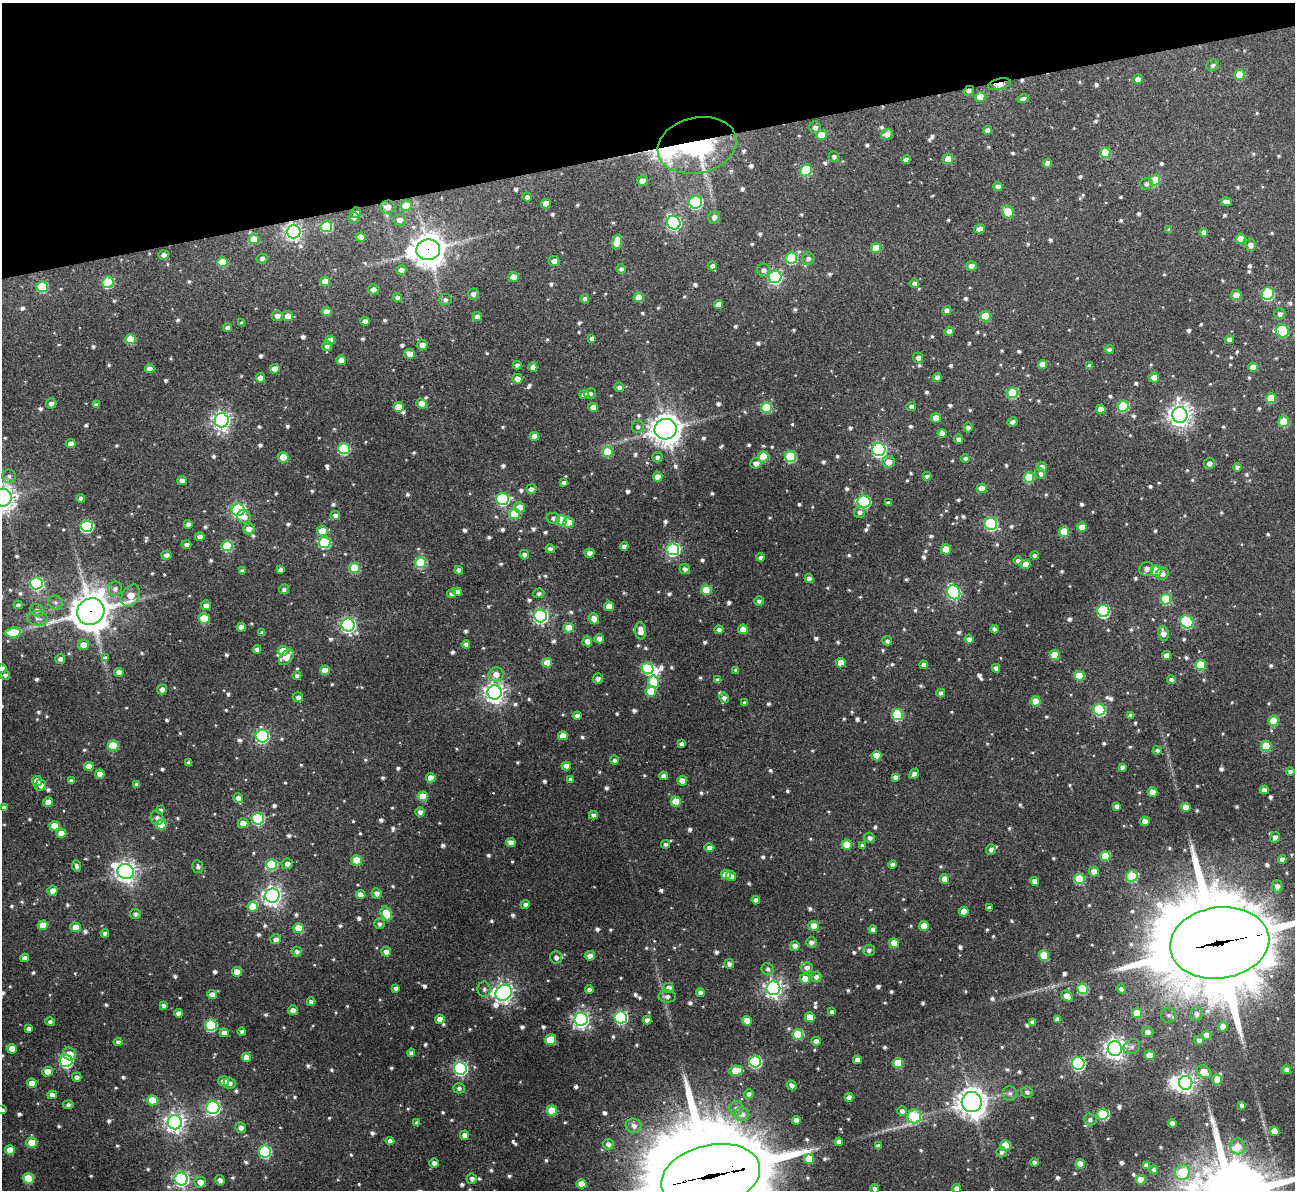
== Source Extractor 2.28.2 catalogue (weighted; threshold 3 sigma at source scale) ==
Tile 3 of 4 x 4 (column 3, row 1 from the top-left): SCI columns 2587-3879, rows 3704-4891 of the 5177 x 5158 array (HDU 1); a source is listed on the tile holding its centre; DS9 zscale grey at full resolution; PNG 1297 x 1192 px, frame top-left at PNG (2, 3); each listed source drawn as its Kron ellipse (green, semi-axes under 4 px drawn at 4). Shown black and unused: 12% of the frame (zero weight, under 3 of 4 exposures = <1% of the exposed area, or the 3 px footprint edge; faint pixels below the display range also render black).
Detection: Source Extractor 2.28.2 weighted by HDU 2 'WHT'; one run over the whole footprint, this tile lists its part. Background 0.162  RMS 0.0078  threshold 0.0349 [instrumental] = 3 sigma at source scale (4.5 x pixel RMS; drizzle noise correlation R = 1.50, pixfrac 1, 0.05/0.05 arcsec/px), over >= 5 px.
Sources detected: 992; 3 inside a brighter object's white glare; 3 cosmic-ray / hot-pixel residue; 1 long thin detection or spike segment (spike, bleed or trail) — neither listed nor drawn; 9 inside a brighter listed object's ellipse — not listed separately; of the other 976, all 500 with FLUX_AUTO >= 2.18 (the completeness limit of this list) listed and drawn (476 fainter detections not listed), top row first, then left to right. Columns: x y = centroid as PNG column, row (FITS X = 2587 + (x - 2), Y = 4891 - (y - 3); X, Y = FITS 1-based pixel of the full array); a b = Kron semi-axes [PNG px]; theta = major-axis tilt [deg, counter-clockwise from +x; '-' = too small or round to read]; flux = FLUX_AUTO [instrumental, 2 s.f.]
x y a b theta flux
1213 65 6 5 - 2.2
1239 75 5 5 - 17
1138 79 5 4 - 4.1
999 84 11 5 13 9.3
969 91 5 4 - 2.8
980 97 5 5 - 14
1023 99 5 4 - 3.4
815 127 6 5 - 3
987 130 4 4 - 3.9
887 134 6 5 - 6.1
821 135 5 5 - 17
697 145 40 28 12 140
1105 153 5 5 - 24
834 157 5 5 - 2.5
906 159 4 4 - 3.1
948 159 5 5 - 15
1047 163 4 4 - 4.6
806 170 6 5 - 41
1155 180 5 5 - 36
642 181 5 5 - 6.7
1146 184 6 6 - 2.7
998 186 4 4 - 3.5
527 197 4 4 - 2.7
696 202 6 6 - 87
1226 202 5 4 - 4.2
546 204 5 4 - 9.1
406 206 5 5 - 18
388 207 7 6 - 5.7
356 212 5 5 - 2.9
1008 212 6 5 - 20
714 217 6 6 - 4.1
354 218 5 5 - 2.2
399 220 6 6 - 4.4
674 223 7 6 - 170
326 227 6 5 - 54
980 229 5 4 - 5.4
1169 230 4 4 - 2.2
294 232 7 6 - 300
1204 232 4 4 - 3.9
361 237 5 4 - 8.7
254 239 5 5 - 16
1240 239 5 5 - 9.4
617 242 7 5 75 14
1251 245 6 5 - 4.6
876 248 5 5 - 18
428 250 12 10 8 1300
164 255 5 4 - 3.3
791 258 6 5 - 49
262 259 5 4 - 2.5
808 259 6 6 - 3
554 261 5 5 - 4.6
223 262 5 5 - 17
712 266 4 4 - 2.5
971 266 5 5 - 3.9
621 269 4 4 - 2.5
401 270 5 5 - 4.4
764 270 6 6 - 3.3
513 277 5 5 - 8.3
775 277 6 6 - 130
325 281 5 4 - 8.4
108 282 6 5 - 44
914 283 4 4 - 2.2
42 287 5 5 - 45
373 289 5 5 - 4.6
473 294 5 5 - 3.2
1268 294 6 6 - 82
1236 295 5 5 - 8.7
639 297 5 5 - 12
397 298 4 4 - 2.7
585 299 4 4 - 2.5
445 300 6 6 - 2.3
719 304 5 4 - 6.3
947 311 4 4 - 4.8
327 312 5 4 - 7.4
1280 314 5 5 - 3.2
277 316 5 5 - 4.2
288 316 5 5 - 7.4
985 316 5 5 - 27
477 317 5 4 - 4.8
365 321 4 4 - 3.9
242 323 4 4 - 2.3
228 328 4 4 - 3.1
949 331 5 4 - 4.3
1282 331 7 6 - 49
131 339 5 5 - 25
592 339 4 4 - 3.1
330 340 5 4 - 7.8
1229 340 4 4 - 3.7
422 345 5 5 - 6.2
327 346 5 5 - 2.7
1109 350 4 4 - 2.6
409 354 5 5 - 6.7
918 358 5 5 - 3.4
341 360 5 5 - 6.2
1042 364 4 4 - 7.9
517 365 4 4 - 3.1
1090 366 4 4 - 2.8
533 367 5 4 - 3.9
1253 367 5 4 - 7.7
150 368 5 4 - 4.8
275 369 5 4 - 7
937 377 4 4 - 4
1154 377 5 5 - 8
260 378 4 4 - 6.2
517 379 5 5 - 5.8
619 387 5 4 - 3.1
590 393 6 5 - 2.3
1012 393 5 5 - 40
584 395 5 4 - 4.6
1271 398 5 5 - 19
51 404 5 5 - 3.6
422 404 5 4 - 7.1
96 405 4 4 - 3.1
911 406 5 4 - 3.3
1123 406 5 5 - 44
398 407 5 5 - 16
593 407 5 4 - 7
766 408 5 5 - 37
1101 409 4 4 - 7.1
1180 415 8 7 - 610
936 418 5 5 - 11
222 420 7 7 - 320
1012 422 5 4 - 2.6
1284 422 5 5 - 30
638 427 6 6 - 2.5
968 427 5 4 - 3.1
666 429 11 10 - 990
942 433 4 4 - 4.7
534 436 5 4 - 7.5
959 439 4 4 - 3
71 444 5 4 - 4.8
344 449 6 5 - 58
879 449 6 6 - 190
608 452 5 5 - 25
790 456 5 5 - 50
283 457 5 5 - 14
657 457 5 5 - 2.3
763 457 5 5 - 31
965 459 4 4 - 2.3
889 462 6 6 - 7.8
756 463 5 5 - 4.6
1209 463 6 5 - 4
1042 467 5 5 - 4.6
1237 467 4 4 - 2.6
1040 474 5 5 - 2.4
9 476 7 6 - 2.4
927 476 4 4 - 2.3
658 477 5 5 - 8.1
1029 477 5 5 - 31
182 480 4 4 - 3.5
564 483 4 4 - 2.8
982 488 5 4 - 7
531 489 5 5 - 3.9
3 498 9 9 - 650
81 498 4 4 - 3
503 499 6 6 - 91
864 502 6 6 - 92
888 503 4 4 - 2.5
520 507 5 5 - 9.5
238 510 6 6 - 160
860 512 6 5 - 2.8
515 514 5 5 - 32
335 515 5 4 - 3.3
244 517 7 6 - 5.6
553 518 7 5 -11 2.6
561 520 5 5 - 28
568 522 5 5 - 13
188 524 4 4 - 3.6
991 524 6 6 - 100
87 526 6 6 - 96
1082 527 5 4 - 7.7
249 529 5 5 - 5.2
322 531 5 5 - 15
1064 532 5 5 - 21
200 537 5 4 - 4.3
325 543 6 5 - 64
187 544 5 4 - 2.8
227 546 5 5 - 42
624 546 4 4 - 3.1
550 549 4 4 - 2.7
673 549 6 6 - 140
946 549 5 5 - 14
589 553 5 4 - 4.1
167 555 5 4 - 3.5
524 555 5 4 - 2.8
1035 555 4 4 - 2.4
760 557 4 4 - 2.3
1018 561 4 4 - 2.3
421 563 5 5 - 49
1025 564 5 4 - 6.4
355 568 5 5 - 33
280 569 4 4 - 3
685 569 5 5 - 3.1
1146 569 7 6 - 5
459 570 4 4 - 3.7
242 571 4 4 - 2.6
1156 571 5 5 - 30
1162 574 6 6 - 3.7
809 579 4 4 - 4.5
36 583 6 6 - 120
115 589 7 7 - 3.6
284 589 5 5 - 2.6
706 590 5 5 - 23
457 592 4 4 - 4.6
954 592 7 6 - 130
539 593 5 5 - 2.2
452 594 4 4 - 3
130 596 12 8 59 16
1166 599 5 5 - 41
759 601 5 5 - 2.4
56 602 7 7 - 2.5
18 605 4 4 - 2.4
206 605 5 5 - 4.8
609 606 5 4 - 11
37 610 7 6 - 2.2
91 611 14 13 - 1600
1103 611 6 6 - 96
540 616 6 6 - 200
37 618 10 7 -8 4
204 618 5 5 - 27
594 619 6 5 - 6.5
1187 622 7 6 - 71
348 625 6 6 - 200
241 627 4 4 - 5.8
569 628 5 5 - 16
743 629 5 5 - 11
994 629 4 4 - 2.7
719 630 4 4 - 3.2
640 631 8 5 -85 7.1
13 632 8 5 7 30
262 633 4 4 - 2.7
1163 633 8 5 -77 5.7
599 639 5 4 - 4.8
969 639 4 4 - 3.5
587 641 5 5 - 5.1
887 641 5 4 - 2.4
466 644 4 4 - 3.4
83 645 5 5 - 8.2
257 649 4 4 - 3.4
283 651 5 5 - 14
1054 655 5 5 - 16
1167 655 4 4 - 4.8
286 657 9 5 48 7.7
105 658 4 3 - 3.6
60 659 5 5 - 2.7
547 663 5 5 - 13
841 663 5 5 - 11
924 665 4 4 - 4.2
1201 665 5 5 - 33
647 668 6 5 - 43
996 668 4 4 - 3.6
2 669 5 4 - 4.5
325 670 5 4 - 10
736 670 4 4 - 2.5
119 672 5 4 - 5.8
496 674 7 7 - 6.7
5 675 5 4 - 2.2
297 676 4 4 - 2.6
1079 676 5 5 - 22
598 679 5 5 - 3
718 680 4 4 - 2.9
1171 680 4 4 - 2.4
654 682 6 5 - 23
162 689 5 5 - 3.6
651 691 5 5 - 22
495 692 7 7 - 470
941 693 4 4 - 2.9
298 697 5 5 - 3
724 698 5 4 - 3
1036 701 5 5 - 15
744 703 4 3 - 2.3
1099 710 6 5 - 70
897 714 5 5 - 57
1131 715 4 4 - 2.6
577 716 4 4 - 2.9
1274 721 5 5 - 19
262 736 6 6 - 140
563 736 5 4 - 9.4
682 744 4 4 - 3.2
113 746 5 5 - 30
1266 746 5 5 - 31
1157 750 4 4 - 2.4
876 756 5 5 - 11
614 760 5 4 - 2.3
189 763 4 4 - 2.9
89 766 5 4 - 8.8
566 766 4 4 - 5.3
1122 767 4 4 - 2.9
1290 772 4 4 - 3.6
100 774 5 4 - 5.7
914 774 6 4 52 3.2
663 776 4 4 - 3.9
895 777 4 4 - 3.2
431 778 5 4 - 7.4
571 780 4 4 - 2.8
37 781 5 5 - 8.7
71 781 4 3 - 2.2
682 781 5 4 - 8.3
137 784 4 3 - 2.4
40 785 6 5 - 4.3
1264 790 4 4 - 4.4
1152 792 5 4 - 10
423 796 5 5 - 15
238 798 5 5 - 4
48 802 5 4 - 9
676 802 5 5 - 21
1117 806 4 4 - 3
1186 807 5 4 - 8.2
4 808 4 4 - 3.5
160 810 4 4 - 2.4
420 812 5 4 - 3.5
593 815 4 4 - 3
157 818 7 6 - 2.9
258 819 6 6 - 79
1145 821 4 4 - 8.1
243 823 5 5 - 8.2
161 825 5 5 - 23
54 826 5 5 - 14
61 833 5 4 - 8.9
1275 837 6 5 - 3.3
870 838 5 5 - 2.8
511 842 5 4 - 5
666 844 4 4 - 2.2
847 845 5 5 - 17
862 846 4 4 - 3.4
709 848 5 4 - 4.3
991 849 5 5 - 2.9
1105 856 5 5 - 22
1282 859 4 4 - 3.8
357 860 5 5 - 22
272 864 5 5 - 42
287 864 5 5 - 3.7
893 865 4 4 - 3.2
76 866 6 4 -84 2.3
198 867 6 5 - 2.3
1094 871 5 5 - 8
126 872 8 7 - 510
726 874 5 4 - 9.1
731 876 5 4 - 3.3
1132 876 6 5 - 50
945 879 5 4 - 7.5
1079 879 5 5 - 38
1035 881 4 4 - 4.9
1277 886 6 5 - 3.7
53 891 5 5 - 6
376 893 5 5 - 3.8
361 895 5 4 - 6.5
272 896 7 7 - 400
756 900 4 4 - 3.8
525 905 4 4 - 2.9
253 906 5 5 - 19
989 908 4 4 - 2.8
964 912 5 4 - 12
386 913 7 5 -61 26
135 914 5 5 - 2.4
380 924 5 5 - 2.2
43 925 5 5 - 13
814 926 5 5 - 9.9
924 926 5 5 - 12
75 927 5 4 - 8.3
299 928 5 5 - 17
873 930 4 4 - 3.8
105 933 4 4 - 2.8
276 939 5 5 - 3.5
811 942 5 5 - 3.2
894 943 5 4 - 12
1220 943 50 35 8 14000
795 946 5 5 - 4.2
869 950 6 5 - 2.4
297 952 5 5 - 2.6
386 952 5 5 - 4.3
1044 955 5 5 - 28
590 956 5 4 - 4.1
25 958 4 4 - 3.4
556 958 6 6 - 3.1
729 964 5 4 - 2.9
807 967 6 5 - 3.3
768 969 6 5 - 2.3
237 972 5 4 - 9.7
816 977 5 5 - 3.2
805 979 5 5 - 9.6
395 988 4 4 - 2.5
669 988 5 5 - 5
773 988 7 7 - 340
484 989 7 6 - 2.5
1083 989 5 5 - 46
1121 989 5 4 - 2.8
589 990 4 4 - 3.6
504 993 8 7 - 410
700 993 4 4 - 3.5
212 995 5 4 - 6.1
1067 996 6 4 -42 7.9
667 997 8 6 -1 3
311 1002 4 4 - 2.3
163 1005 4 4 - 2.3
293 1010 5 5 - 4.2
832 1012 4 4 - 2.8
178 1013 4 4 - 3.7
1137 1013 5 5 - 19
1196 1014 6 6 - 3
1168 1015 7 7 - 3.1
621 1017 6 6 - 120
810 1017 5 5 - 15
440 1019 4 4 - 6.5
581 1019 6 6 - 280
1057 1019 4 4 - 2.9
647 1020 4 4 - 4.2
747 1021 5 4 - 10
50 1022 4 4 - 2.2
1032 1022 4 4 - 3
211 1025 6 5 - 68
1223 1027 5 4 - 7.2
29 1029 4 4 - 3.3
242 1031 4 4 - 2.2
1148 1032 5 5 - 3.8
224 1033 5 4 - 5.6
798 1034 5 5 - 36
1207 1035 4 4 - 6.3
550 1040 6 5 - 26
1199 1040 4 4 - 3.4
816 1041 4 4 - 4.4
118 1042 4 4 - 2.6
1132 1047 8 7 - 3
1115 1048 7 7 - 540
12 1049 5 4 - 11
411 1053 4 4 - 2.3
69 1054 7 6 - 9.4
1149 1055 5 5 - 11
246 1057 4 4 - 6.2
857 1060 4 4 - 4.6
66 1061 6 6 - 110
755 1061 6 5 - 91
898 1063 5 5 - 26
1078 1063 6 6 - 130
460 1068 6 6 - 170
1286 1070 4 4 - 3.7
736 1071 7 5 6 20
48 1072 5 5 - 9.3
1204 1072 8 6 -30 12
77 1077 5 4 - 3.3
1217 1079 5 5 - 13
224 1081 5 5 - 6.2
32 1083 5 4 - 9.5
230 1083 6 5 - 3.1
1186 1083 7 6 - 390
792 1086 5 4 - 2.9
459 1088 5 5 - 2.3
1027 1092 6 5 - 2.3
1010 1093 7 7 - 2.6
749 1094 5 4 - 2.8
52 1095 5 4 - 4.6
849 1097 4 4 - 3.9
152 1100 5 5 - 20
972 1102 10 10 - 890
68 1105 5 4 - 2.3
1242 1105 4 3 - 2.5
213 1108 7 6 - 150
736 1108 7 7 - 2.6
2 1110 4 4 - 3.2
552 1111 5 5 - 21
902 1111 5 4 - 3.1
742 1114 7 7 - 4.3
1103 1114 6 5 - 57
914 1116 7 6 - 51
796 1120 4 4 - 5.9
1090 1120 6 6 - 2.4
175 1122 7 7 - 440
417 1123 4 4 - 2.5
1172 1123 4 4 - 4
634 1126 8 7 - 4.3
241 1128 5 5 - 3.6
1274 1131 5 4 - 11
464 1135 4 4 - 4.6
390 1141 4 4 - 3.9
32 1142 5 5 - 15
839 1142 4 4 - 4.6
608 1144 5 5 - 3.6
1006 1145 5 5 - 24
878 1146 4 4 - 3.3
1238 1146 8 7 - 9.5
10 1150 5 4 - 10
265 1151 6 6 - 81
1001 1152 5 5 - 2.6
809 1159 5 5 - 20
1034 1162 4 4 - 2.9
434 1163 5 4 - 2.8
1080 1164 5 4 - 10
1146 1165 4 4 - 2.9
1154 1170 4 4 - 2.5
1182 1172 8 7 - 23
711 1176 50 31 13 17000
28 1178 5 5 - 29
181 1179 6 6 - 210
472 1179 5 5 - 2.7
220 1180 5 4 - 3.2
1141 1180 5 4 - 14
200 1182 6 5 - 7
582 1184 5 4 - 11
956 1188 4 4 - 3.8
875 1189 4 4 - 2.9
Overlapping masked pixels (flux is a lower limit): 8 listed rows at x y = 999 84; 969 91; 697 145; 294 232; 428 250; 91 611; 1220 943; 711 1176
Isophote crosses this tile's border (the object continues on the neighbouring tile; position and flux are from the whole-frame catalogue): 9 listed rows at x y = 3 498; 2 669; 4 808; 1220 943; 2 1110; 1182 1172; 711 1176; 956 1188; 875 1189